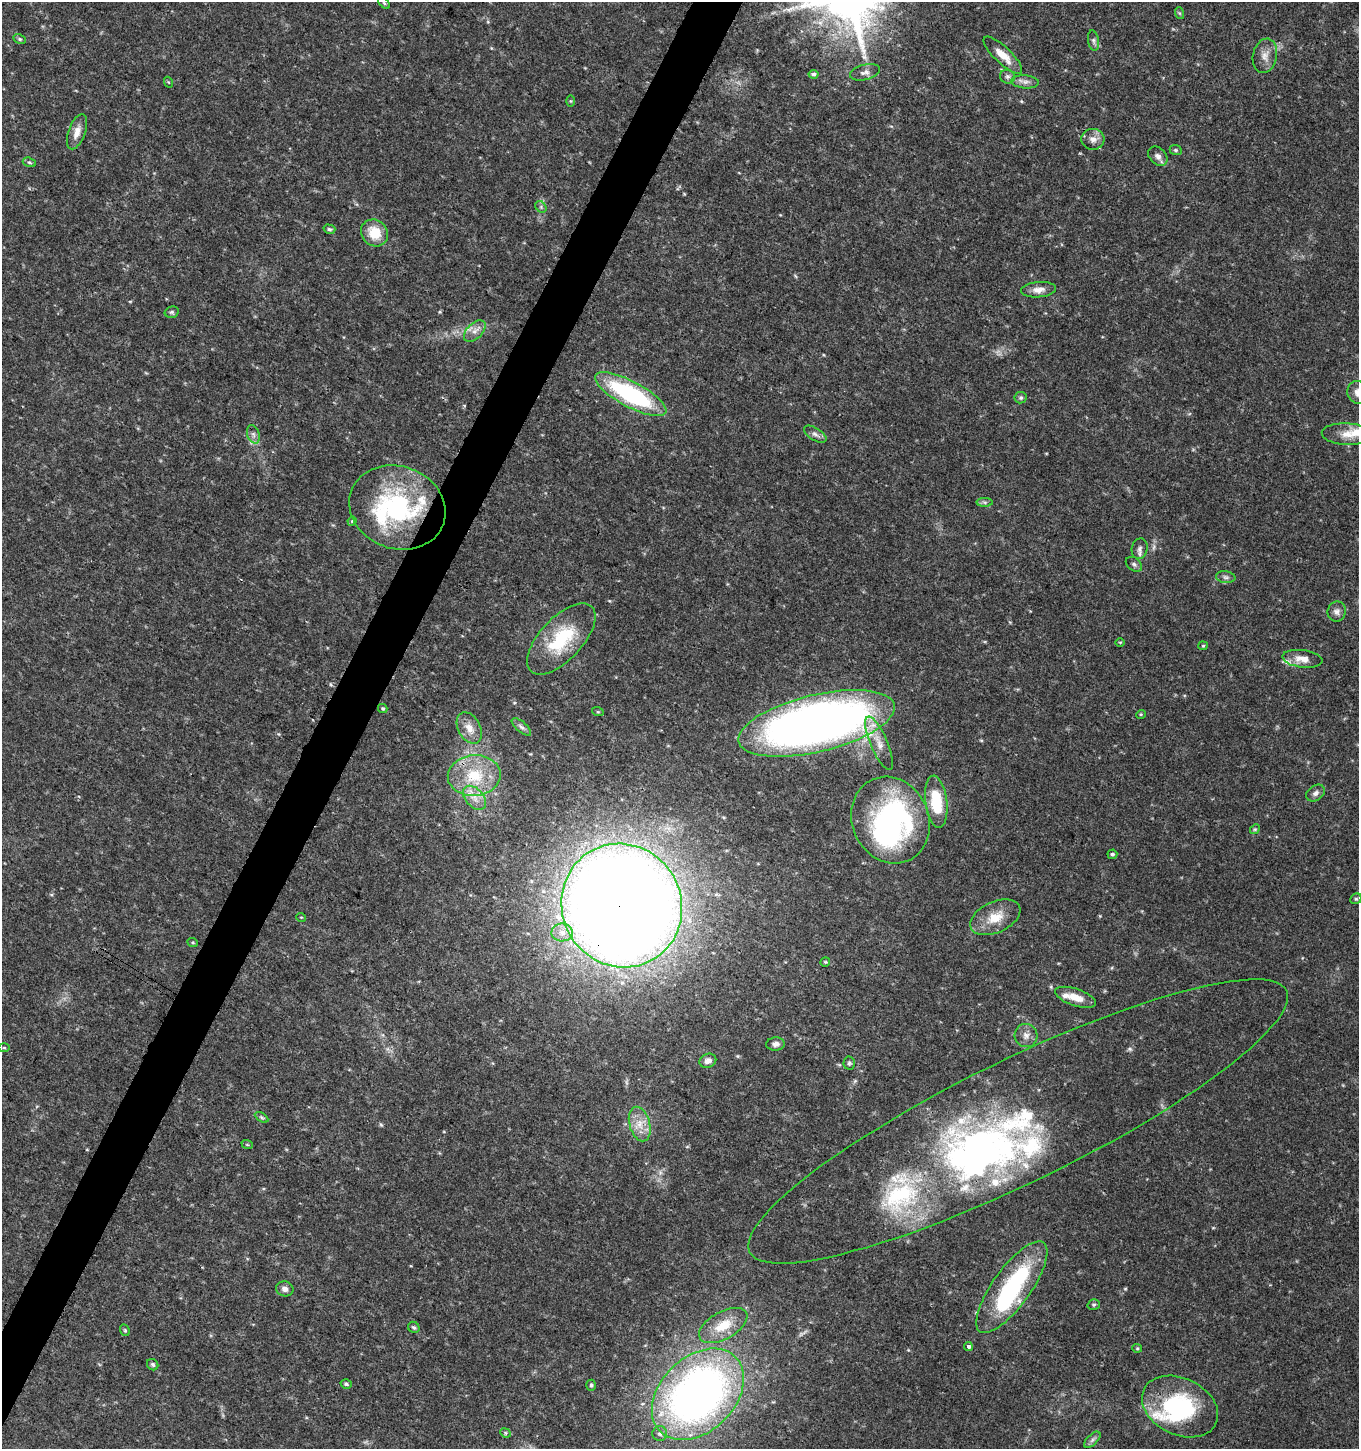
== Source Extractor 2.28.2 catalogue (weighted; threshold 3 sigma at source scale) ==
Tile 7 of 4 x 4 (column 3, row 2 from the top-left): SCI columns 2983-4339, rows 2901-4347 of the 5899 x 5808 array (HDU 1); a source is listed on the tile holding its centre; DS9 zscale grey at full resolution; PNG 1361 x 1451 px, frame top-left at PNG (2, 2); each listed source drawn as its Kron ellipse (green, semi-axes under 4 px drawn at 4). Shown black and unused: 3% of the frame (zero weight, under 3 of 4 exposures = <1% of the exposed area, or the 3 px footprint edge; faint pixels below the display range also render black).
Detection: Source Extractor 2.28.2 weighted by HDU 2 'WHT'; one run over the whole footprint, this tile lists its part. Background 0.0293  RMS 0.0033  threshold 0.015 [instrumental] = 3 sigma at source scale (4.5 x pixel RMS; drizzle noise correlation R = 1.50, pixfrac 1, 0.0396/0.0396 arcsec/px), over >= 5 px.
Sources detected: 99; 4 inside a brighter object's white glare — neither listed nor drawn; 8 inside a brighter listed object's ellipse — not listed separately; the other 87 listed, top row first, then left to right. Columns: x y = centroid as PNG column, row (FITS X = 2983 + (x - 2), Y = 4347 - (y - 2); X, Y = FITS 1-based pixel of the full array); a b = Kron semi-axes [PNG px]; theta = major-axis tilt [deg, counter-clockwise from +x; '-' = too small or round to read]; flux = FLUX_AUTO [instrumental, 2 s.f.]
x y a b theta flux
384 3 7 4 -44 0.49
1179 13 6 4 -70 0.41
20 39 6 4 -27 0.53
1093 41 10 5 -80 0.96
1003 55 25 8 -44 4.7
1265 56 17 12 79 3.3
865 72 15 7 14 1.8
814 74 5 4 - 0.74
1007 77 8 6 -16 1
168 82 5 3 - 0.29
1025 82 14 6 -5 1.7
571 101 6 4 -90 0.37
77 132 18 8 70 3.3
1093 139 11 10 - 2.3
1176 150 6 5 - 0.58
1158 156 11 8 -44 1.6
29 162 7 4 -18 0.6
541 207 6 5 - 0.65
329 229 6 4 -15 0.63
375 233 14 12 -43 7.4
1038 290 17 7 5 2.6
172 312 7 5 15 0.68
475 331 13 7 45 2.2
1358 393 12 10 -59 3
631 394 40 12 -28 44
1021 398 6 6 - 0.65
253 434 9 6 -71 1.2
815 434 13 6 -31 1.4
1347 434 25 11 -3 4.6
985 502 8 4 0 0.74
397 508 49 41 -21 45
352 521 5 4 - 0.41
1140 549 10 8 78 1.4
1134 564 9 6 -37 1
1226 577 10 6 -8 0.99
1337 612 10 9 - 1.7
561 639 44 21 47 20
1120 642 5 3 - 0.3
1203 646 5 4 - 0.37
1302 659 20 8 -8 3.6
383 708 5 4 - 0.47
598 712 6 3 -18 0.36
1141 714 5 3 - 0.33
817 723 80 28 13 280
521 727 12 5 -41 1.2
469 728 17 11 -62 3.8
879 743 29 8 -67 5.1
474 776 26 20 5 15
1316 793 10 7 35 1.3
474 798 14 9 -49 3.4
936 802 26 11 -83 13
890 820 44 38 -66 74
1255 829 5 4 - 0.44
1112 854 5 4 - 0.67
1356 899 6 5 - 0.57
622 906 62 59 -60 960
301 917 5 3 - 0.27
995 917 27 15 25 7.2
562 932 10 9 - 2.9
193 943 5 3 - 0.35
825 962 5 4 - 0.4
1075 997 21 8 -19 4.7
1026 1035 12 11 - 2.2
775 1044 9 6 3 1.3
4 1048 6 4 -1 0.41
708 1061 8 6 20 1.5
849 1063 6 5 - 0.61
261 1117 7 4 -31 0.59
1018 1121 299 61 26 130
640 1124 18 10 -75 4.6
247 1144 6 3 -20 0.39
1012 1287 55 19 54 44
285 1289 9 7 -13 1.6
1094 1305 6 5 - 0.56
723 1325 26 13 29 7.9
414 1327 6 5 - 0.67
125 1330 6 4 -70 0.5
968 1347 4 4 - 1.2
1137 1348 5 4 - 0.38
153 1365 6 5 - 0.65
346 1384 6 4 -17 0.63
591 1385 5 4 - 0.52
698 1394 53 37 44 200
1180 1406 40 28 -26 35
505 1433 5 4 - 0.53
660 1434 7 7 - 1.1
1092 1440 10 5 45 1
Overlapping masked pixels (flux is a lower limit): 3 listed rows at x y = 622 906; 1018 1121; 698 1394
Isophote crosses this tile's border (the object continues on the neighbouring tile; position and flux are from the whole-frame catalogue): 1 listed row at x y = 1358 393